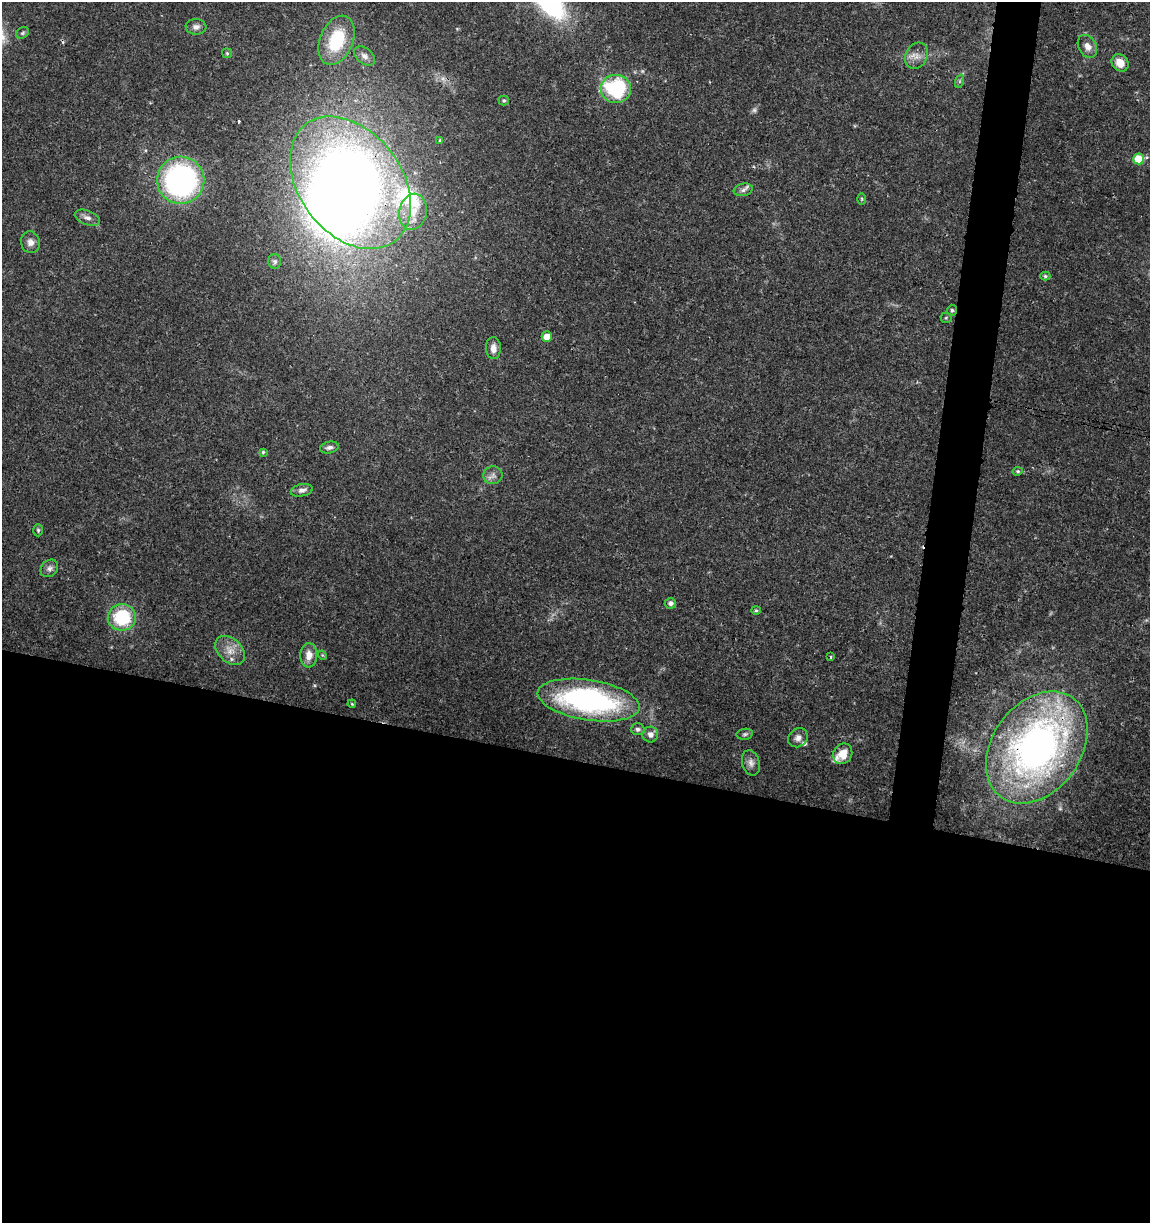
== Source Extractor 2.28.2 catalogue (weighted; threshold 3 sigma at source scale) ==
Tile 14 of 4 x 4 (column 2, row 4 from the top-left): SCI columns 1375-2522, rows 11-1231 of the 5104 x 4898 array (HDU 1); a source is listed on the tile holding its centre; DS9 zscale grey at full resolution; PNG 1152 x 1225 px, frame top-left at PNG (2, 2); each listed source drawn as its Kron ellipse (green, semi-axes under 4 px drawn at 4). Shown black and unused: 41% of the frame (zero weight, under 3 of 4 exposures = <1% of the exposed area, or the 3 px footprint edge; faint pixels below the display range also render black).
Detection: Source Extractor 2.28.2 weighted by HDU 2 'WHT'; one run over the whole footprint, this tile lists its part. Background 0.0341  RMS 0.0023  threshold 0.0101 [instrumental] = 3 sigma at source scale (4.5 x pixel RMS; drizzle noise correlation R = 1.50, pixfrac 1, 0.0396/0.0396 arcsec/px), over >= 5 px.
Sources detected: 57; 1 too faint to see at this stretch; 1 inside a brighter object's white glare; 2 cosmic-ray / hot-pixel residue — neither listed nor drawn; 4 inside a brighter listed object's ellipse — not listed separately; the other 49 listed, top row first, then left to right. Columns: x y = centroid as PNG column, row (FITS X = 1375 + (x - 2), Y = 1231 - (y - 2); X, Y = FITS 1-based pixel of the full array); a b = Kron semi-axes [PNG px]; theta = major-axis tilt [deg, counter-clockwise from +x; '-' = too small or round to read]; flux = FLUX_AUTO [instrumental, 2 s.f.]
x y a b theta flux
196 27 10 7 1 1.1
22 33 7 5 36 0.42
336 40 25 16 68 13
1087 46 12 9 -59 1.7
227 53 5 4 - 0.31
364 56 12 8 -39 1.3
916 56 14 10 62 2
1120 63 9 8 - 2.8
960 81 7 4 71 0.43
616 89 15 14 - 21
504 101 5 5 - 0.36
440 140 4 3 - 0.22
1139 159 5 5 - 6.9
181 180 23 23 - 56
350 183 74 51 -53 210
743 190 9 6 12 0.8
862 199 6 4 -90 0.25
413 212 18 13 78 3.9
87 218 13 7 -20 1.2
30 242 11 9 -75 1.4
275 261 7 6 - 0.52
1045 276 5 4 - 0.34
952 310 5 4 - 0.34
946 318 5 5 - 0.28
547 337 5 5 - 3.4
493 348 11 7 -87 1.6
329 447 9 5 11 0.77
263 452 4 4 - 0.28
1018 471 5 4 - 0.36
493 475 9 9 - 1.1
302 490 11 6 11 0.99
38 530 6 5 - 0.38
49 568 9 8 - 0.99
670 603 5 5 - 0.85
756 610 5 4 - 0.31
122 617 14 13 - 13
230 650 17 11 -43 2.8
309 655 12 8 87 2.2
322 655 5 3 - 0.21
831 657 4 3 - 0.26
589 700 51 20 -9 53
352 704 4 3 - 0.22
638 729 7 6 - 0.62
745 734 8 5 10 0.48
650 735 8 8 - 1.3
798 738 10 9 - 1.2
1037 747 61 44 54 96
843 754 10 9 - 3.3
751 763 13 8 -74 1.2
Overlapping masked pixels (flux is a lower limit): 2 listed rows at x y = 350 183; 1037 747